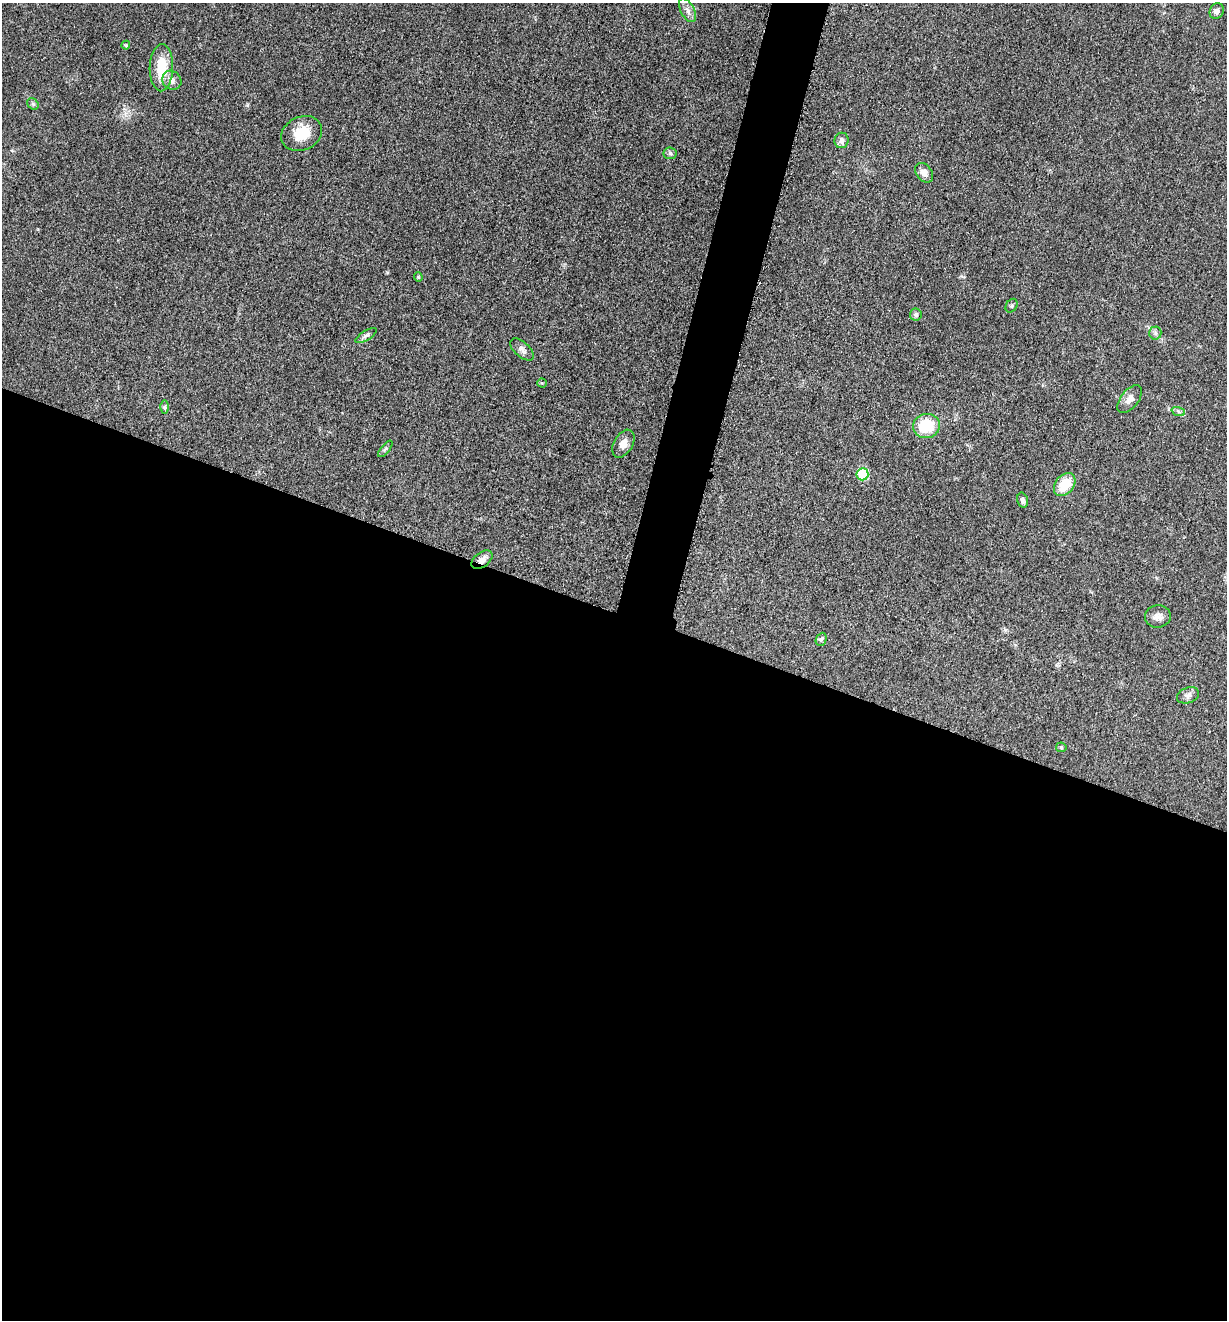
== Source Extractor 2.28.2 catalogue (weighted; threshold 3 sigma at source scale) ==
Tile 14 of 4 x 4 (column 2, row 4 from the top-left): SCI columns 1489-2713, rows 12-1329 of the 5304 x 5292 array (HDU 1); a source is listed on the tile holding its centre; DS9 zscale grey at full resolution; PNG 1229 x 1322 px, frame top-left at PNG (2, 3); each listed source drawn as its Kron ellipse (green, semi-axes under 4 px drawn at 4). Shown black and unused: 56% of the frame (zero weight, under 3 of 5 exposures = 1% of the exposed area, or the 3 px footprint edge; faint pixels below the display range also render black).
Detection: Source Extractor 2.28.2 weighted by HDU 2 'WHT'; one run over the whole footprint, this tile lists its part. Background 0.0504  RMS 0.0058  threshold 0.0261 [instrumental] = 3 sigma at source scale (4.5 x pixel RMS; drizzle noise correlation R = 1.50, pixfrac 1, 0.05/0.05 arcsec/px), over >= 5 px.
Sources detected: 31; all 31 listed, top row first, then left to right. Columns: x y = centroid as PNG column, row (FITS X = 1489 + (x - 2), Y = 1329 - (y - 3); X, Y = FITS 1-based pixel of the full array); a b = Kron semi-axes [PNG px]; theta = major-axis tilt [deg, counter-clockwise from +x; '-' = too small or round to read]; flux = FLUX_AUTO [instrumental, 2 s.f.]
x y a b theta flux
688 10 13 6 -61 3
1217 11 8 6 59 2.4
126 45 4 4 - 0.61
161 68 23 11 88 16
172 80 10 9 - 2.8
33 104 6 5 - 1.1
302 133 21 16 25 13
842 140 8 7 - 2.7
670 153 6 6 - 1.2
924 173 11 7 -52 3.6
418 277 4 4 - 0.58
1012 306 7 5 58 1.2
916 315 6 6 - 1.2
1155 333 6 6 - 1.5
366 335 12 5 32 1.6
522 349 14 7 -41 2.7
542 383 4 4 - 0.57
1130 399 16 8 51 3.7
165 407 6 4 90 0.97
1178 411 7 4 -20 1.2
927 426 13 12 - 19
623 444 15 9 60 4.5
385 449 10 4 51 1.2
862 474 6 6 - 29
1065 485 13 9 51 13
1022 500 8 5 -77 1.6
482 560 12 7 37 3.5
1158 616 13 11 11 3.9
821 639 7 5 66 1.1
1188 695 11 7 21 2.5
1061 747 5 5 - 0.71
Overlapping masked pixels (flux is a lower limit): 1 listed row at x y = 482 560